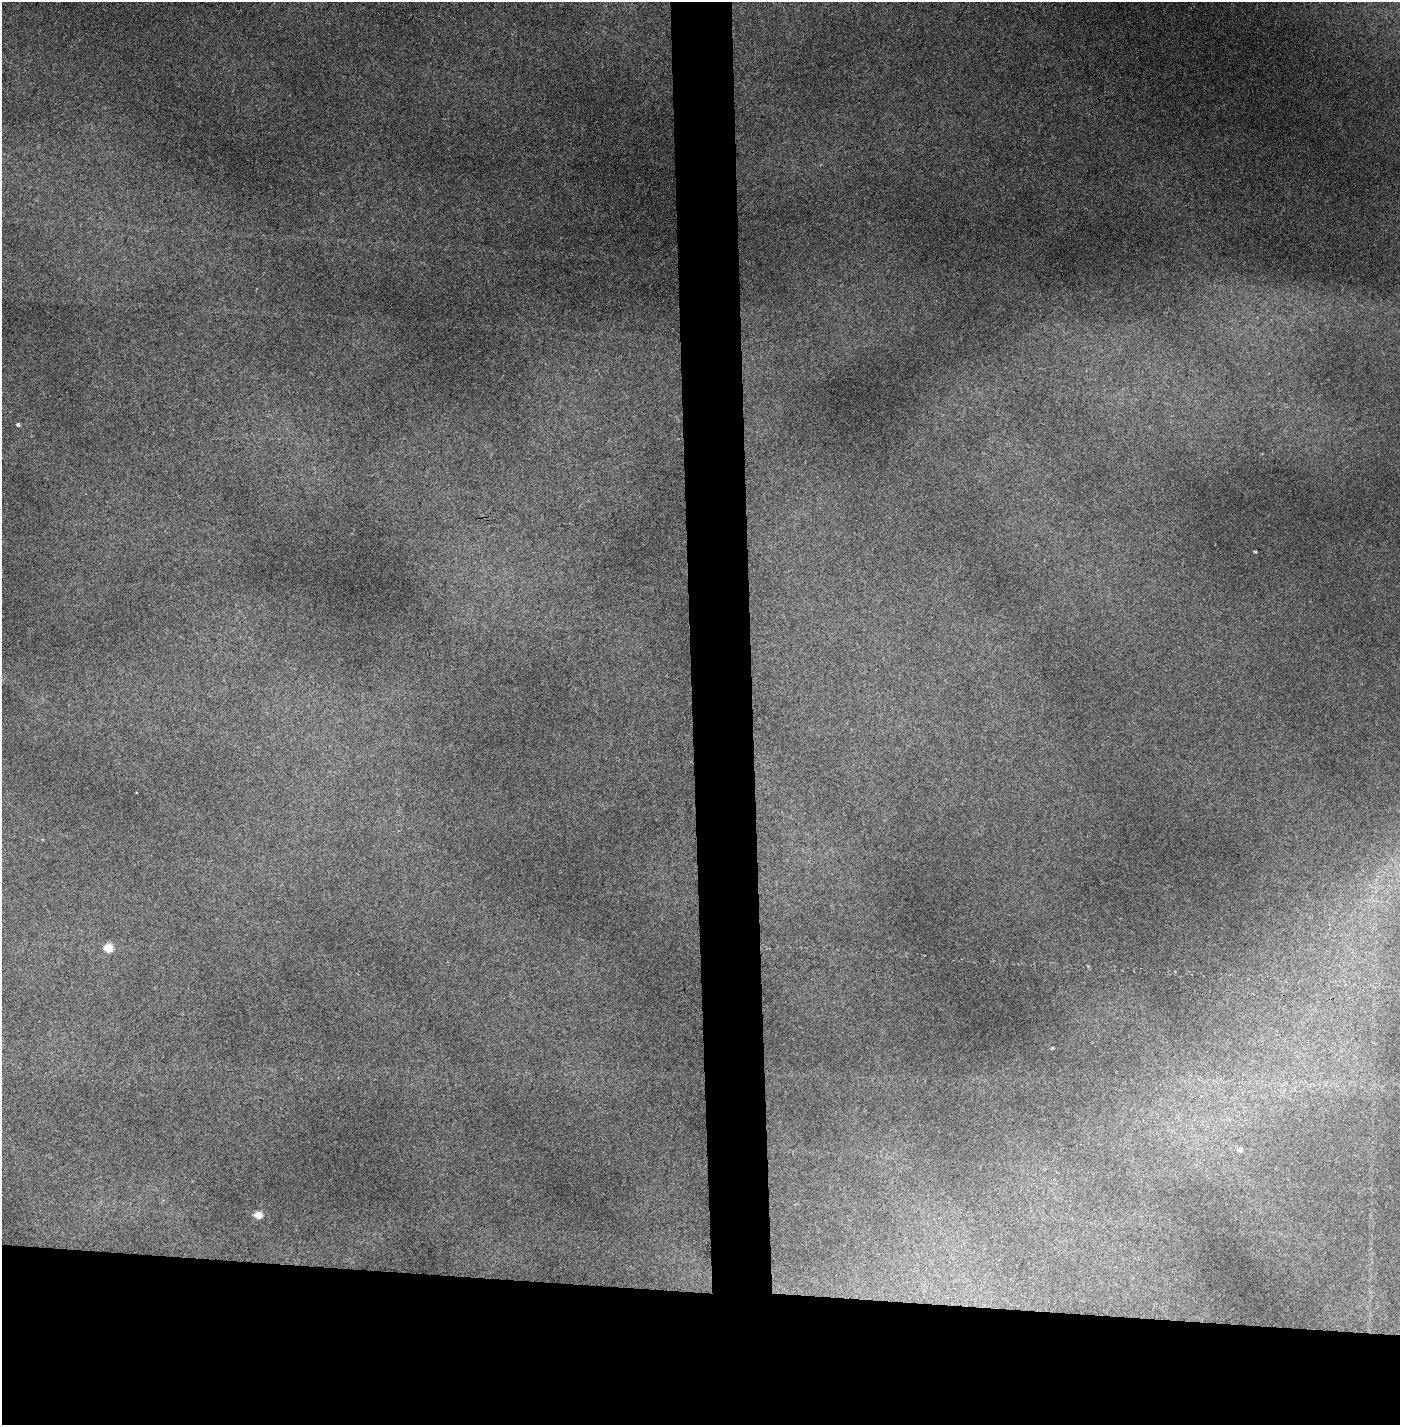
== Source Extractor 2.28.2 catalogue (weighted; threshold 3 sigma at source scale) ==
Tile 8 of 3 x 3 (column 2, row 3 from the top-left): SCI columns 1450-2847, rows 1-1423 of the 4295 x 4271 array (HDU 1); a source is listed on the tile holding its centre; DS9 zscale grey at full resolution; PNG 1402 x 1427 px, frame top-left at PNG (2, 2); no overlay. Shown black and unused: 13% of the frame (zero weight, under 3 of 4 exposures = <1% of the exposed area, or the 3 px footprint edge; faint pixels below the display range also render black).
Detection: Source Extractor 2.28.2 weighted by HDU 2 'WHT'; one run over the whole footprint, this tile lists its part. Background 0.205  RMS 0.009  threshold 0.0406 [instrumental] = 3 sigma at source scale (4.5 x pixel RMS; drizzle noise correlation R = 1.50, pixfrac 1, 0.05/0.05 arcsec/px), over >= 5 px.
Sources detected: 6; all 6 listed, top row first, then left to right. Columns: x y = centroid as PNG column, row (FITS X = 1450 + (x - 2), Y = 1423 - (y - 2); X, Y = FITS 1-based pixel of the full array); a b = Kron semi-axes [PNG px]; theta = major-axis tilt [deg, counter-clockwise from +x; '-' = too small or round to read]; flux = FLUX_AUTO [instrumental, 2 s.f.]
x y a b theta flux
18 425 4 4 - 1.8
1255 552 3 3 - 0.96
108 948 6 5 - 30
1052 1048 3 3 - 1
1240 1150 5 5 - 4.2
258 1215 5 5 - 17